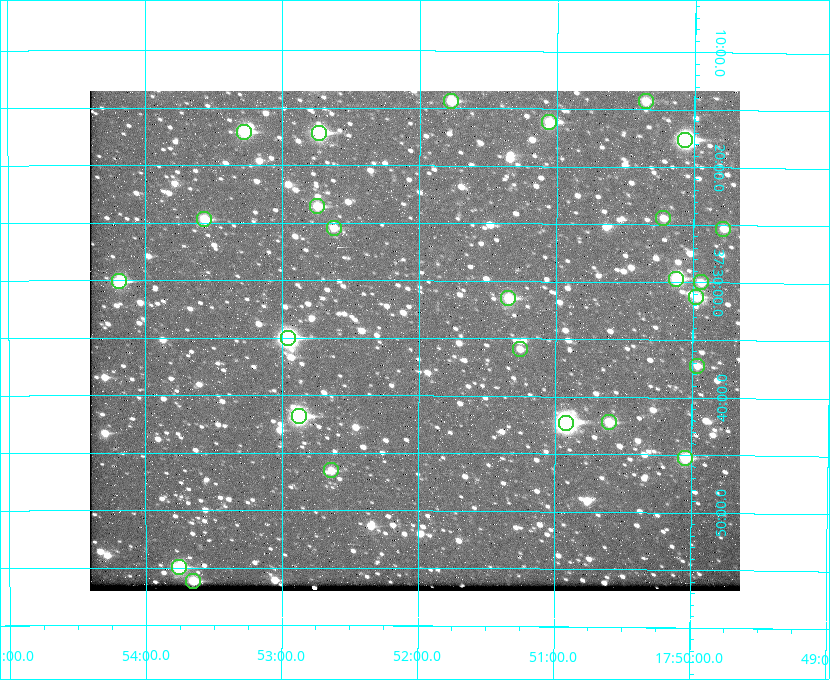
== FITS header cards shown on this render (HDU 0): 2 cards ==
NAXIS1  =                  650 / Width of table row in bytes
NAXIS2  =                  500 / Number of rows in table

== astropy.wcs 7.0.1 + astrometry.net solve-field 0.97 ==
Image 650 x 500 px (HDU 0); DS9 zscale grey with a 90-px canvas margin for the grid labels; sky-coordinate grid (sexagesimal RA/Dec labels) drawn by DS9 from the SOLVED WCS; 26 Tycho-2 reference stars matched to detected sources circled (green)
Header WCS: none
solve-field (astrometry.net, Tycho-2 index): SOLVED blind (the file carries no WCS)
Solved WCS: RA---TAN-SIP/DEC--TAN-SIP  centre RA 17:52:02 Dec +37:35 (268.01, +37.59 deg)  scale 5.21 arcsec/px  FOV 56.5' x 43.5'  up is +180 deg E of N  parity flipped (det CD > 0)
(file carries no celestial WCS; the grid is the blind solution)
Tycho-2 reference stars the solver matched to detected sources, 26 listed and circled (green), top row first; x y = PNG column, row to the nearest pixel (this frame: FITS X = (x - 90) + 1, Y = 500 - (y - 91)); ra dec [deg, ICRS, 3 dp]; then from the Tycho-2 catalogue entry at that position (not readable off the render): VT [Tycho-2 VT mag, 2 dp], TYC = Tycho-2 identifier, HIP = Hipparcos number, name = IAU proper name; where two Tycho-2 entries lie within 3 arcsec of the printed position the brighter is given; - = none
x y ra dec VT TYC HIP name
451 101 267.943 +37.240 10.39 2620-505-1 - -
646 101 267.589 +37.238 11.09 2619-212-1 - -
549 122 267.764 +37.270 10.17 2620-784-1 - -
244 132 268.319 +37.285 9.88 2620-536-1 - -
319 133 268.183 +37.286 8.98 2620-786-1 87506 -
685 140 267.517 +37.293 8.96 2619-379-1 - -
317 206 268.186 +37.393 10.44 2620-175-1 - -
663 218 267.555 +37.408 11.50 2619-358-1 - -
204 219 268.392 +37.412 10.60 2620-800-1 - -
334 228 268.156 +37.424 11.25 2620-712-1 - -
723 229 267.445 +37.422 11.17 2619-451-1 - -
676 279 267.531 +37.495 10.07 2619-274-1 - -
119 281 268.547 +37.501 9.83 3089-1021-1 - -
701 282 267.485 +37.500 11.33 2619-40-1 - -
696 297 267.494 +37.522 10.35 3088-270-1 - -
508 298 267.836 +37.525 9.96 3089-889-1 - -
288 338 268.239 +37.584 8.64 3089-755-1 - -
520 349 267.815 +37.598 11.54 3089-1081-1 - -
697 366 267.491 +37.621 11.40 3088-1284-1 - -
299 416 268.219 +37.697 8.93 3089-671-1 - -
609 422 267.652 +37.703 11.04 3089-693-1 - -
566 423 267.730 +37.705 8.13 3089-1203-1 87349 -
685 458 267.512 +37.755 10.10 3089-2332-1 - -
331 470 268.159 +37.775 11.22 3089-2245-1 - -
179 567 268.439 +37.916 9.61 3089-2268-1 - -
193 581 268.412 +37.936 10.36 3089-2031-1 - -